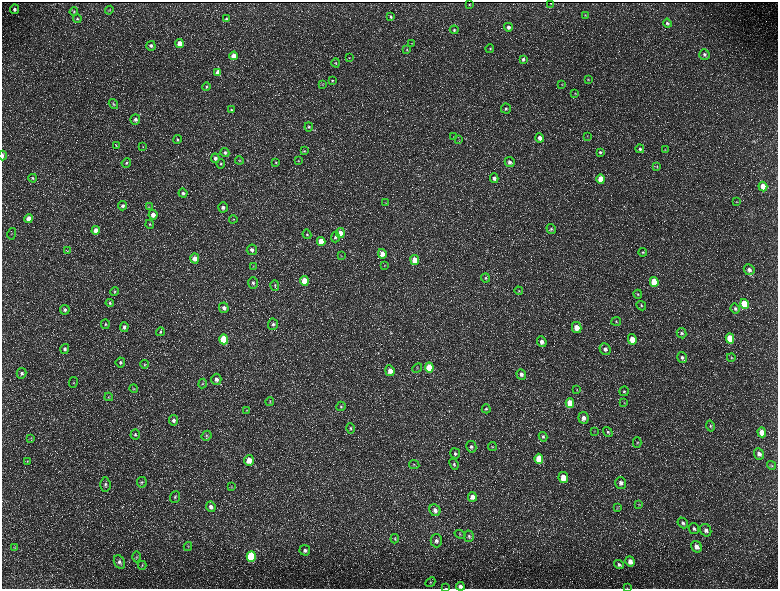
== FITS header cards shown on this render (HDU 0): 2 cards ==
NAXIS1  =                 1552 / length of data axis 1
NAXIS2  =                 1173 / length of data axis 2

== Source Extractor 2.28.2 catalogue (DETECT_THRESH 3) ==
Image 1552 x 1173 px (HDU 0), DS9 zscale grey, zoomed out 1/2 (1 PNG px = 2 x 2 image px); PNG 780 x 591 px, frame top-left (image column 1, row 1173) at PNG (2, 2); each listed source drawn as its Kron ellipse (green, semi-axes under 4 px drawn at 4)
Background 218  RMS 9.8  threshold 29.4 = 3 sigma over >= 5 px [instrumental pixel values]
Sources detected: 223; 34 cannot appear on this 1/2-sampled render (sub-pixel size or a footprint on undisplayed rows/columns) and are neither listed nor drawn; the other 189 listed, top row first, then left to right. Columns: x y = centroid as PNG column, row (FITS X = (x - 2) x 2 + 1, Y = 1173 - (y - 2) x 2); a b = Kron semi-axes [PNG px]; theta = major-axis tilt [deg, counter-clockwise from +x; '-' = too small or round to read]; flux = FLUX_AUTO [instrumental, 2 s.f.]
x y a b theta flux
551 3 2 1 - 1100
470 5 2 2 - 1400
15 9 4 4 - 5000
109 10 4 3 - 1300
74 11 4 4 - 2700
585 15 3 2 - 1100
391 17 4 3 - 2700
77 18 4 4 - 2700
226 19 4 3 - 2700
667 23 4 4 - 3700
508 27 4 4 - 6200
454 30 4 4 - 3200
412 43 3 3 - 1100
179 44 4 4 - 23000
151 46 5 4 - 5100
490 48 4 3 - 2200
407 50 4 3 - 1400
704 54 5 5 - 5900
234 56 4 4 - 22000
349 58 3 2 - 910
523 59 4 3 - 4000
336 63 4 4 - 2700
218 72 4 4 - 14000
588 79 4 3 - 1600
332 81 4 4 - 2400
562 84 4 3 - 1500
322 85 3 2 - 1300
206 87 4 4 - 2700
575 93 4 3 - 1600
113 104 5 4 - 2800
506 108 5 5 - 3800
231 110 4 4 - 2500
135 119 5 5 - 7100
309 127 4 3 - 2300
587 136 3 2 - 970
453 137 3 2 - 840
540 138 4 4 - 10000
459 139 3 2 - 970
177 140 4 4 - 2800
116 146 3 3 - 1300
143 147 3 2 - 860
640 149 4 4 - 3900
665 150 3 3 - 1200
304 151 4 4 - 1900
600 152 4 4 - 3200
225 153 5 4 - 4400
2 156 5 2 - 5000
215 158 5 4 - 5500
239 160 4 3 - 1700
298 161 4 3 - 1500
510 162 5 4 - 6500
126 163 5 4 - 3100
276 163 4 3 - 2000
221 164 4 4 - 2600
657 166 4 3 - 1700
33 178 4 3 - 2500
494 178 5 4 - 8200
601 179 5 4 - 32000
763 187 5 4 - 36000
183 193 4 4 - 4700
737 202 3 2 - 1000
386 203 3 2 - 1100
123 206 4 4 - 4500
149 207 3 3 - 1300
223 207 5 5 - 6600
153 215 5 4 - 12000
29 219 4 4 - 20000
233 219 4 3 - 1600
150 224 4 4 - 2300
551 229 5 4 - 3500
96 230 4 4 - 17000
340 233 5 4 - 20000
12 234 6 1 75 1100
307 234 5 4 - 3000
335 237 5 4 - 4600
321 241 4 4 - 31000
252 250 5 5 - 6700
67 251 3 2 - 1200
643 252 4 4 - 2700
382 254 5 4 - 16000
341 256 3 3 - 1200
195 259 5 4 - 15000
415 260 5 4 - 28000
384 265 4 3 - 1500
253 266 3 3 - 1400
749 270 5 5 - 8700
485 278 4 4 - 3000
304 281 5 4 - 40000
654 282 5 4 - 65000
253 283 6 5 - 4700
275 285 5 4 - 2600
519 291 4 4 - 2100
115 292 4 3 - 2300
638 294 4 4 - 2400
110 303 4 4 - 2300
744 304 5 4 - 88000
641 306 5 4 - 2700
224 308 5 5 - 7600
735 308 5 4 - 4000
65 310 5 5 - 4500
616 321 5 4 - 2800
105 324 5 4 - 2700
273 324 5 5 - 5200
124 327 5 4 - 5000
577 328 5 4 - 23000
160 332 4 4 - 2500
682 333 5 4 - 3900
224 339 5 4 - 91000
632 339 5 4 - 31000
730 339 5 4 - 73000
542 342 5 4 - 10000
65 349 5 4 - 5600
605 349 6 5 - 8000
682 357 5 4 - 5500
731 357 4 3 - 1900
120 362 5 4 - 3800
145 364 4 3 - 1800
429 367 5 4 - 61000
417 368 5 3 - 1800
390 371 5 4 - 15000
21 373 5 5 - 4900
521 374 5 4 - 7300
216 379 5 5 - 8800
73 382 5 3 - 2000
203 383 5 3 - 2200
134 389 4 3 - 2000
577 390 3 2 - 1100
624 391 5 4 - 3200
109 397 4 3 - 2200
270 402 4 3 - 2300
570 403 5 4 - 51000
624 403 3 2 - 1200
341 406 5 4 - 3500
486 409 4 4 - 2700
247 410 4 2 - 1400
583 418 6 5 - 11000
173 420 5 4 - 5900
710 426 6 4 -76 3100
350 428 5 4 - 3000
594 431 4 3 - 1500
608 432 5 4 - 3600
762 432 5 4 - 21000
135 434 5 4 - 3200
207 436 5 5 - 2800
543 437 5 4 - 3400
31 438 4 3 - 1500
637 442 5 4 - 2300
471 447 6 5 - 4500
492 447 4 3 - 1400
455 453 5 5 - 4200
759 454 6 5 - 8200
539 459 5 4 - 51000
249 460 5 4 - 22000
27 461 3 3 - 1500
454 464 5 4 - 3000
414 465 5 4 - 2400
772 465 5 3 - 2100
563 478 5 4 - 32000
142 482 5 5 - 3300
621 483 6 5 - 7800
105 484 7 5 -86 4900
231 487 4 2 - 1500
175 497 6 4 70 4000
472 497 5 4 - 12000
639 505 4 3 - 1600
211 507 5 4 - 7300
617 508 4 3 - 1900
435 510 6 5 - 9800
683 523 6 5 - 5100
694 529 6 5 - 5000
706 530 6 5 - 8100
460 534 5 4 - 2800
469 536 6 5 - 4200
395 539 5 4 - 2400
436 541 6 6 - 7000
188 547 4 4 - 2500
696 547 6 5 - 11000
14 548 4 3 - 1700
305 550 5 5 - 6600
251 556 5 4 - 160000
137 557 5 3 - 2000
630 561 5 4 - 12000
119 562 7 5 -63 6500
142 565 4 3 - 1900
619 565 5 4 - 3900
430 582 5 3 - 2300
460 586 4 4 - 6700
446 588 3 2 - 770
627 588 3 2 - 630
At the frame edge (FLAGS 8, measured only in part): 4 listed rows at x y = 2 156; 460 586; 446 588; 627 588
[34 sub-pixel or undisplayed-footprint detections neither listed nor drawn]